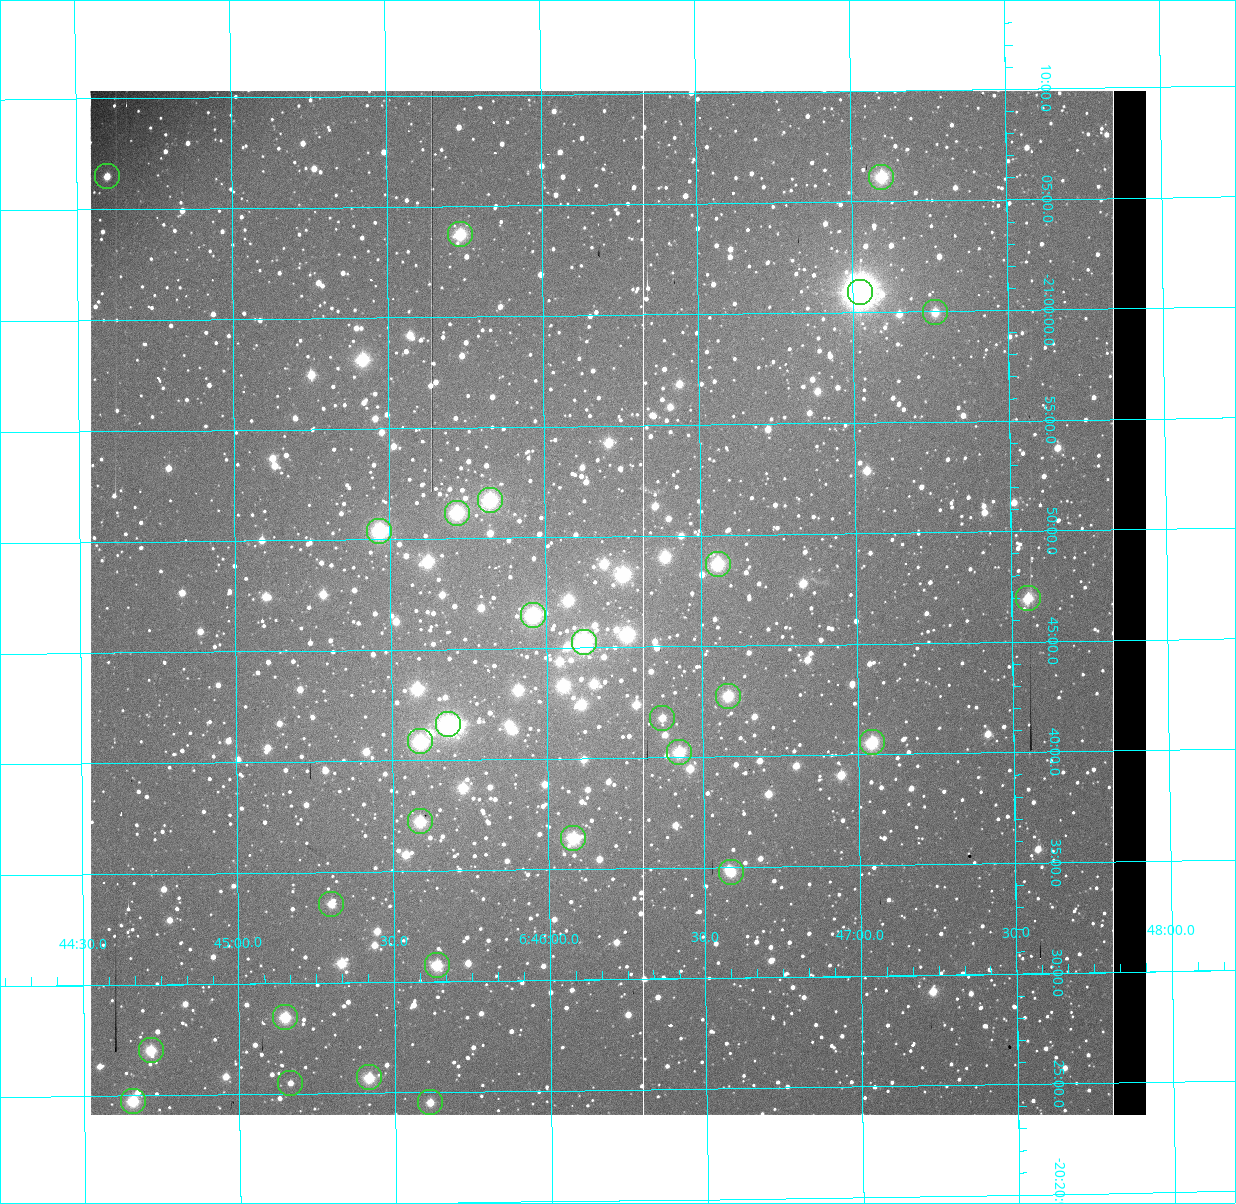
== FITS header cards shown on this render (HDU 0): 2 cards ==
NAXIS1  =                 1056 / Axis length
NAXIS2  =                 1024 / Axis length

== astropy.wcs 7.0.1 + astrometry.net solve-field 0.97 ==
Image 1056 x 1024 px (HDU 0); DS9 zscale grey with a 90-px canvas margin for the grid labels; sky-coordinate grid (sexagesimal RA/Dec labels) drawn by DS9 from the SOLVED WCS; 29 Tycho-2 reference stars matched to detected sources circled (green)
Header WCS: none
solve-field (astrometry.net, Tycho-2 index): SOLVED blind (the file carries no WCS)
Solved WCS: RA---TAN-SIP/DEC--TAN-SIP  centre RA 06:46:14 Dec -20:47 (101.56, -20.78 deg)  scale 2.71 arcsec/px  FOV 47.7' x 46.3'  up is +179 deg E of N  parity normal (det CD < 0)
(file carries no celestial WCS; the grid is the blind solution)
Tycho-2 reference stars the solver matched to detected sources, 29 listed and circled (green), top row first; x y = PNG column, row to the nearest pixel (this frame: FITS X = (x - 90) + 1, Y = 1024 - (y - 91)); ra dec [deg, ICRS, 3 dp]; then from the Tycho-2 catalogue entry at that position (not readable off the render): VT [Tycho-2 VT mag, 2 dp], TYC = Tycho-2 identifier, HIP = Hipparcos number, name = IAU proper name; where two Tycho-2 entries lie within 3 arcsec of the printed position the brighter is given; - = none
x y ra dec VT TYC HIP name
107 176 101.150 -21.109 10.23 5961-3109-1 - -
881 177 101.774 -21.102 7.91 5961-1426-1 - -
460 234 101.434 -21.062 7.97 5961-2270-1 - -
860 292 101.756 -21.015 6.03 5961-3333-1 32504 -
935 312 101.816 -20.999 10.13 5961-1866-1 - -
490 500 101.456 -20.862 8.27 5961-1358-1 - -
457 513 101.429 -20.853 7.54 5961-362-1 32393 -
379 531 101.367 -20.840 8.23 5961-2850-1 - -
718 564 101.639 -20.812 7.87 5961-2866-1 32467 -
1028 598 101.888 -20.783 9.38 5961-2236-1 - -
533 615 101.489 -20.775 7.05 5961-3331-1 32406 -
584 642 101.530 -20.754 7.32 5961-3329-1 32426 -
728 696 101.646 -20.712 9.35 5961-3181-1 - -
662 718 101.593 -20.697 9.72 5961-3011-1 - -
448 724 101.420 -20.694 7.79 5961-3346-1 - -
420 741 101.398 -20.681 8.35 5961-3326-1 32390 -
872 742 101.761 -20.676 8.31 5961-3335-1 - -
679 752 101.606 -20.671 9.14 5961-2202-1 - -
420 821 101.397 -20.621 9.06 5957-285-1 - -
573 838 101.520 -20.607 7.91 5957-811-1 32422 -
731 872 101.647 -20.579 8.94 5957-19-1 - -
331 904 101.325 -20.560 9.46 5957-1381-1 - -
437 965 101.409 -20.513 9.32 5957-695-1 - -
285 1017 101.287 -20.475 9.34 5957-657-1 - -
151 1050 101.179 -20.451 8.29 5957-1531-1 - -
369 1077 101.354 -20.428 9.33 5957-815-1 - -
290 1083 101.291 -20.425 10.44 5957-367-1 - -
133 1101 101.164 -20.413 9.17 5957-1087-1 - -
430 1102 101.403 -20.409 10.63 5957-195-1 - -